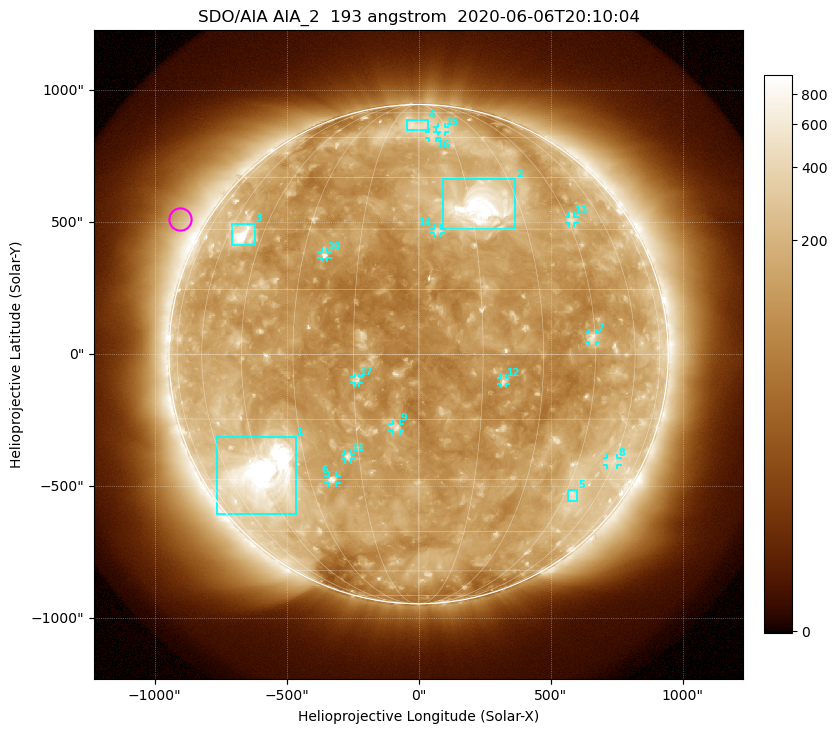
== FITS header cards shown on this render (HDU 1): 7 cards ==
TELESCOP= 'SDO/AIA'
INSTRUME= 'AIA_2'
WAVELNTH=                  193
WAVEUNIT= 'angstrom'
DATE-OBS= '2020-06-06T20:10:04.84'
CTYPE1  = 'HPLN-TAN'
CTYPE2  = 'HPLT-TAN'

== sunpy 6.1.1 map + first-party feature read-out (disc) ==
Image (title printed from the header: SDO/AIA AIA_2  193 angstrom  2020-06-06T20:10:04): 1024 x 1024 px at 2.4 arcsec/px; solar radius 946 arcsec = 394 px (full disc in frame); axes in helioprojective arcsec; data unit not stated in the header (colour bar unlabelled)
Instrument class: DISC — disc imager (sunpy class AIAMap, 193 A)
Bright regions (active regions / flare kernels): reference = the median radial profile (limb darkening/brightening removed); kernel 9 px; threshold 5 sigma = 232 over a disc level ~137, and >= 1.15x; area >= 12 px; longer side >= 9 px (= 22 arcsec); searched inside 0.97 R_sun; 17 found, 17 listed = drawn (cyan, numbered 1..; 12 of them under ~33 arcsec drawn as corner ticks so the feature stays visible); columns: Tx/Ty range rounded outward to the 5 arcsec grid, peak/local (2 s.f.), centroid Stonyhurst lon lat
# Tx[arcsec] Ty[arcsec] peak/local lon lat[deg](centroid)
1 -765..-465 -605..-315 27 -45 -29
2 90..370 475..665 13 +18 +36
3 -710..-620 410..495 9.2 -53 +28
4 -45..35 850..885 3 -1 +66
5 565..600 -560..-515 3.4 +48 -34
6 -340..-310 -490..-460 5 -23 -30
7 645..675 45..80 3.8 +44 +4
8 715..755 -420..-390 2.5 +60 -25
9 -100..-70 -290..-265 4.8 -5 -17
10 -370..-345 365..390 4.4 -24 +23
11 -280..-255 -400..-375 4.4 -18 -24
12 310..330 -115..-90 4.6 +20 -6
13 570..590 495..520 3 +47 +32
14 55..90 455..475 3.6 +5 +29
15 70..100 840..860 2.4 +12 +64
16 40..70 815..840 2.5 +7 +61
17 -245..-225 -110..-85 4.1 -14 -6
Off-limb structures (1.02-1.3 R_sun): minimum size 162 px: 6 found; the strongest spans PA ~40..80 deg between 1.02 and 1.3 R_sun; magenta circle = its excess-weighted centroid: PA ~60 deg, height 1.1 R_sun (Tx ~-905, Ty ~510 arcsec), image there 2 x the reference